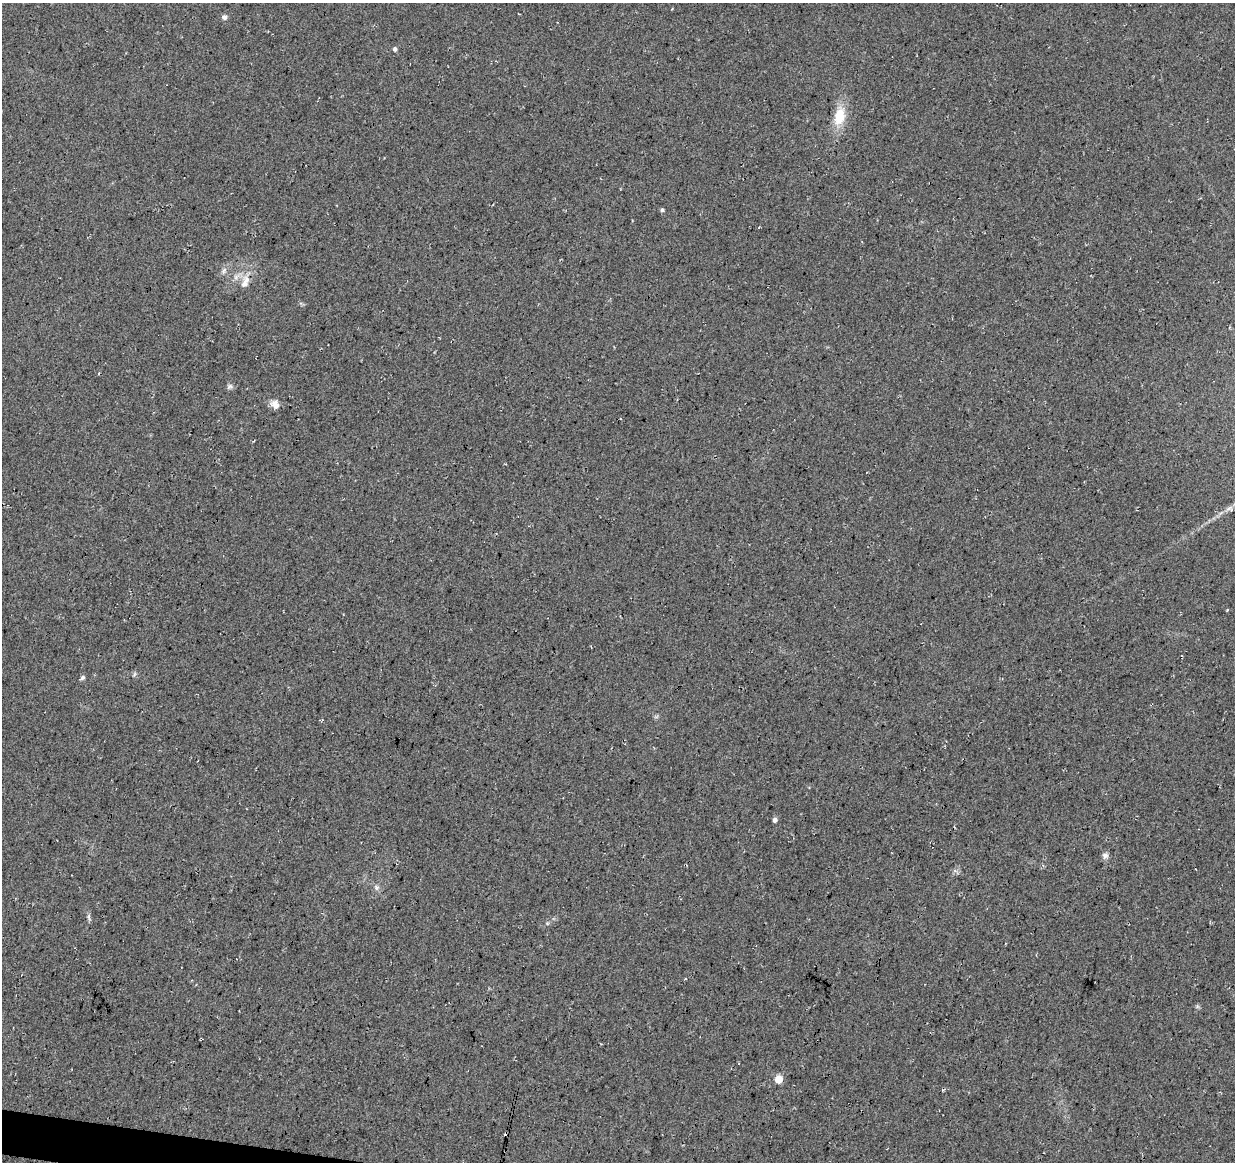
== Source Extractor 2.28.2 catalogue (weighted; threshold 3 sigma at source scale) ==
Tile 7 of 4 x 4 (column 3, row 2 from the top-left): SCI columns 2469-3701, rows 2544-3703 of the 4944 x 5147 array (HDU 1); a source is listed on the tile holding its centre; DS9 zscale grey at full resolution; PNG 1237 x 1164 px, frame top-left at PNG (2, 3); no overlay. Shown black and unused: <1% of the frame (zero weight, under 3 of 4 exposures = <1% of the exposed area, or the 3 px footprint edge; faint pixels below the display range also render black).
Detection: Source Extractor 2.28.2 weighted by HDU 2 'WHT'; one run over the whole footprint, this tile lists its part. Background 0.0376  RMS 0.01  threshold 0.0463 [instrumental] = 3 sigma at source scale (4.5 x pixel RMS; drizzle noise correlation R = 1.50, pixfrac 1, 0.0396/0.0396 arcsec/px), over >= 5 px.
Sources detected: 17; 1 cosmic-ray / hot-pixel residue — not listed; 1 inside a brighter listed object's ellipse — not listed separately; the other 15 listed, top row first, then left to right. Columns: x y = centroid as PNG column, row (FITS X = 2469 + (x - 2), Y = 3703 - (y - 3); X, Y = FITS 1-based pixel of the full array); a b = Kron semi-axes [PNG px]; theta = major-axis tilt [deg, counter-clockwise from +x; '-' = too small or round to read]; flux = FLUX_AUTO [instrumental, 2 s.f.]
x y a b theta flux
224 17 7 6 - 3.1
395 49 5 4 - 3
839 116 21 13 78 26
662 210 5 4 - 2
224 271 9 5 53 3.2
246 280 12 11 - 9.2
229 386 9 6 39 2.6
275 404 12 9 -46 6.8
254 440 4 3 - 0.92
82 677 6 5 - 2.5
775 820 5 4 - 3.7
1105 855 8 8 - 3.7
376 887 8 7 - 3.5
89 917 10 4 -77 2.3
779 1079 5 5 - 28